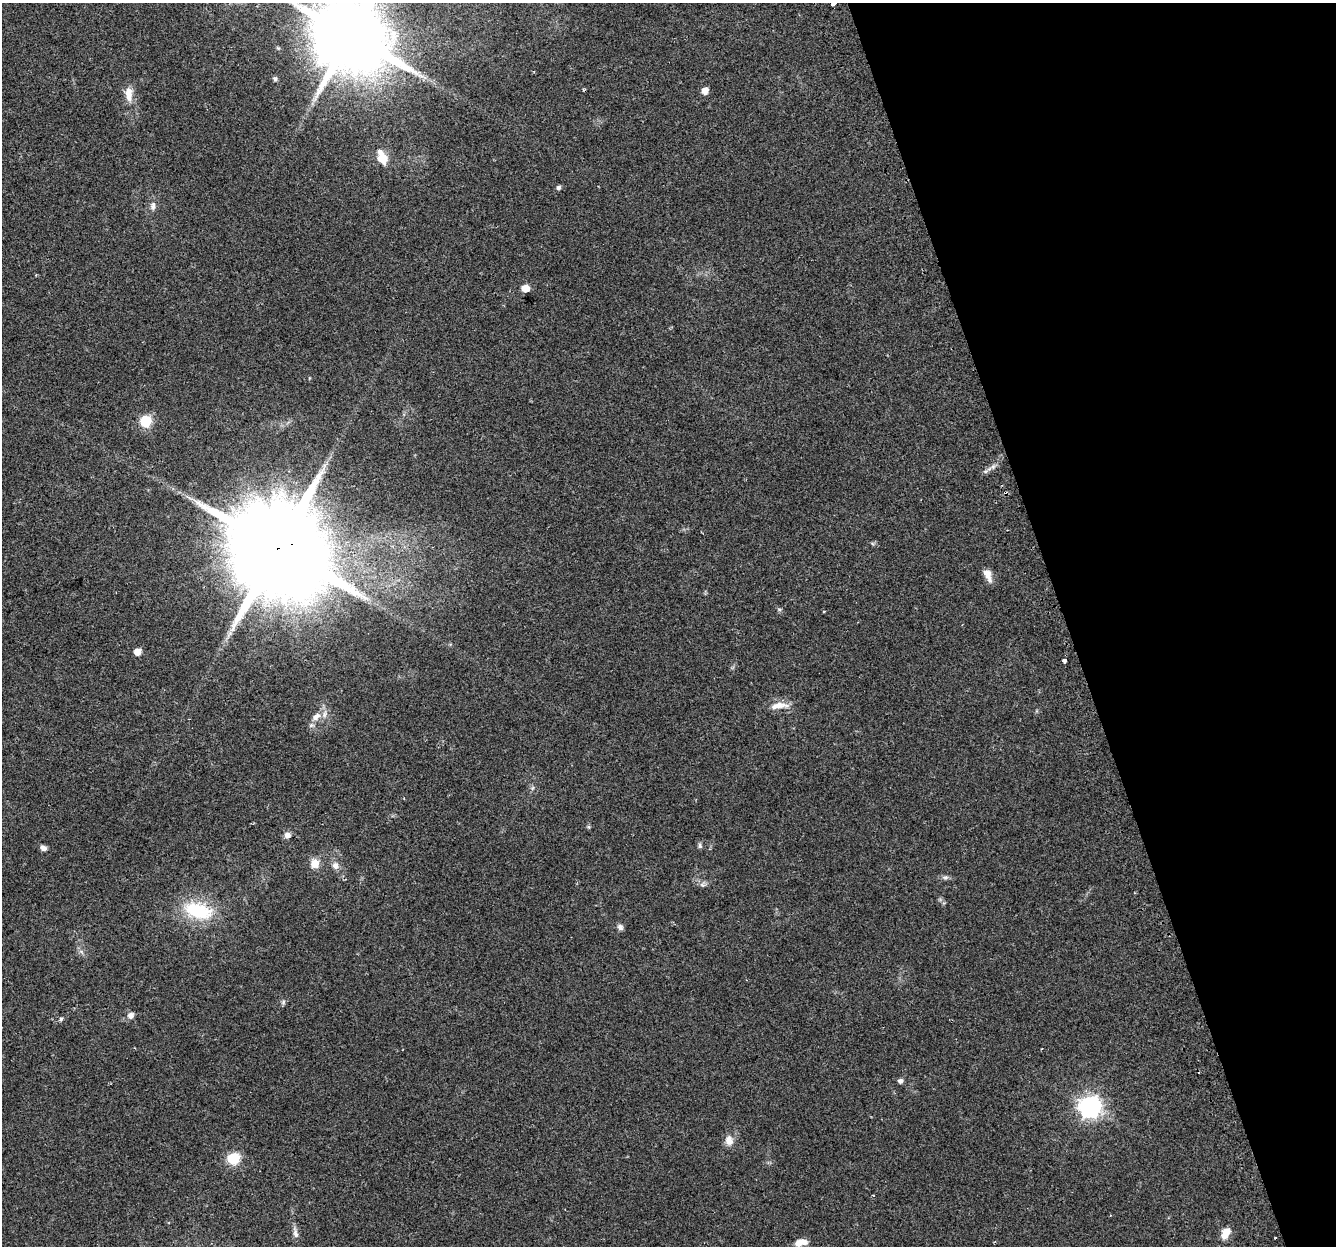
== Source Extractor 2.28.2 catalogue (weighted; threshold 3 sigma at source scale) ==
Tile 12 of 4 x 4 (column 4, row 3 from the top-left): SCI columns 4031-5364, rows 1316-2559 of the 5397 x 5168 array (HDU 1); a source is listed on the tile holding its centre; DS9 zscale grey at full resolution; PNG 1338 x 1248 px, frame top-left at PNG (2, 3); no overlay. Shown black and unused: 20% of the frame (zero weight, under 2 of 3 exposures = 2% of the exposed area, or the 3 px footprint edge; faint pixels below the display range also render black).
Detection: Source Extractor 2.28.2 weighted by HDU 2 'WHT'; one run over the whole footprint, this tile lists its part. Background 0.0744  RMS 0.0084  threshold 0.0379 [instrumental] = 3 sigma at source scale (4.5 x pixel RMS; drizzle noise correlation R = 1.50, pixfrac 1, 0.0396/0.0396 arcsec/px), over >= 5 px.
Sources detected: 47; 2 cosmic-ray / hot-pixel residue — not listed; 1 inside a brighter listed object's ellipse — not listed separately; the other 44 listed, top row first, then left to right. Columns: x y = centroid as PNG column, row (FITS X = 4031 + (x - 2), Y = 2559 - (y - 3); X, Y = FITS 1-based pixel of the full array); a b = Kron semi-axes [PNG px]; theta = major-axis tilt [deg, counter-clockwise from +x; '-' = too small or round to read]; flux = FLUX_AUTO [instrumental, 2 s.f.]
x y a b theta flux
834 3 6 3 38 11
351 36 22 20 -22 8600
275 79 6 6 - 1.7
705 90 5 5 - 8.8
129 94 20 10 -87 10
383 159 10 8 -60 14
558 187 5 4 - 2.3
153 206 12 8 -88 3.9
525 288 6 5 - 13
146 421 6 6 - 66
993 467 7 4 -72 1.7
324 468 10 3 69 2.4
985 471 6 4 -18 1.3
277 549 29 25 -8 20000
988 575 17 8 -67 7
779 609 6 4 -19 1.2
824 611 3 3 - 0.75
229 634 12 5 59 4
138 652 5 5 - 9.8
1064 661 4 3 - 10
779 705 26 8 5 10
316 716 14 10 37 8.1
532 788 6 5 - 1.5
589 827 6 4 -71 1.1
287 835 8 7 - 3.9
700 845 8 5 -83 1.7
43 848 8 6 -25 3.3
315 863 12 10 -86 8.6
335 865 11 9 -71 4.6
945 877 9 6 0 2.3
703 884 10 7 37 2.6
198 911 40 21 -16 46
620 927 9 7 -68 2.8
81 952 9 3 -45 1.8
283 1002 7 6 - 1.7
131 1015 8 7 - 4.1
61 1019 5 5 - 1.5
900 1081 6 5 - 2.6
1089 1107 8 8 - 490
729 1140 13 10 -74 7
233 1159 6 6 - 80
295 1233 17 6 -80 4.3
1226 1233 13 8 60 10
801 1242 13 7 12 8.6
Overlapping masked pixels (flux is a lower limit): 1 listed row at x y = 277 549
Isophote crosses this tile's border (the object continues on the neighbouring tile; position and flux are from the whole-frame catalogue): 2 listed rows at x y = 834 3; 351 36